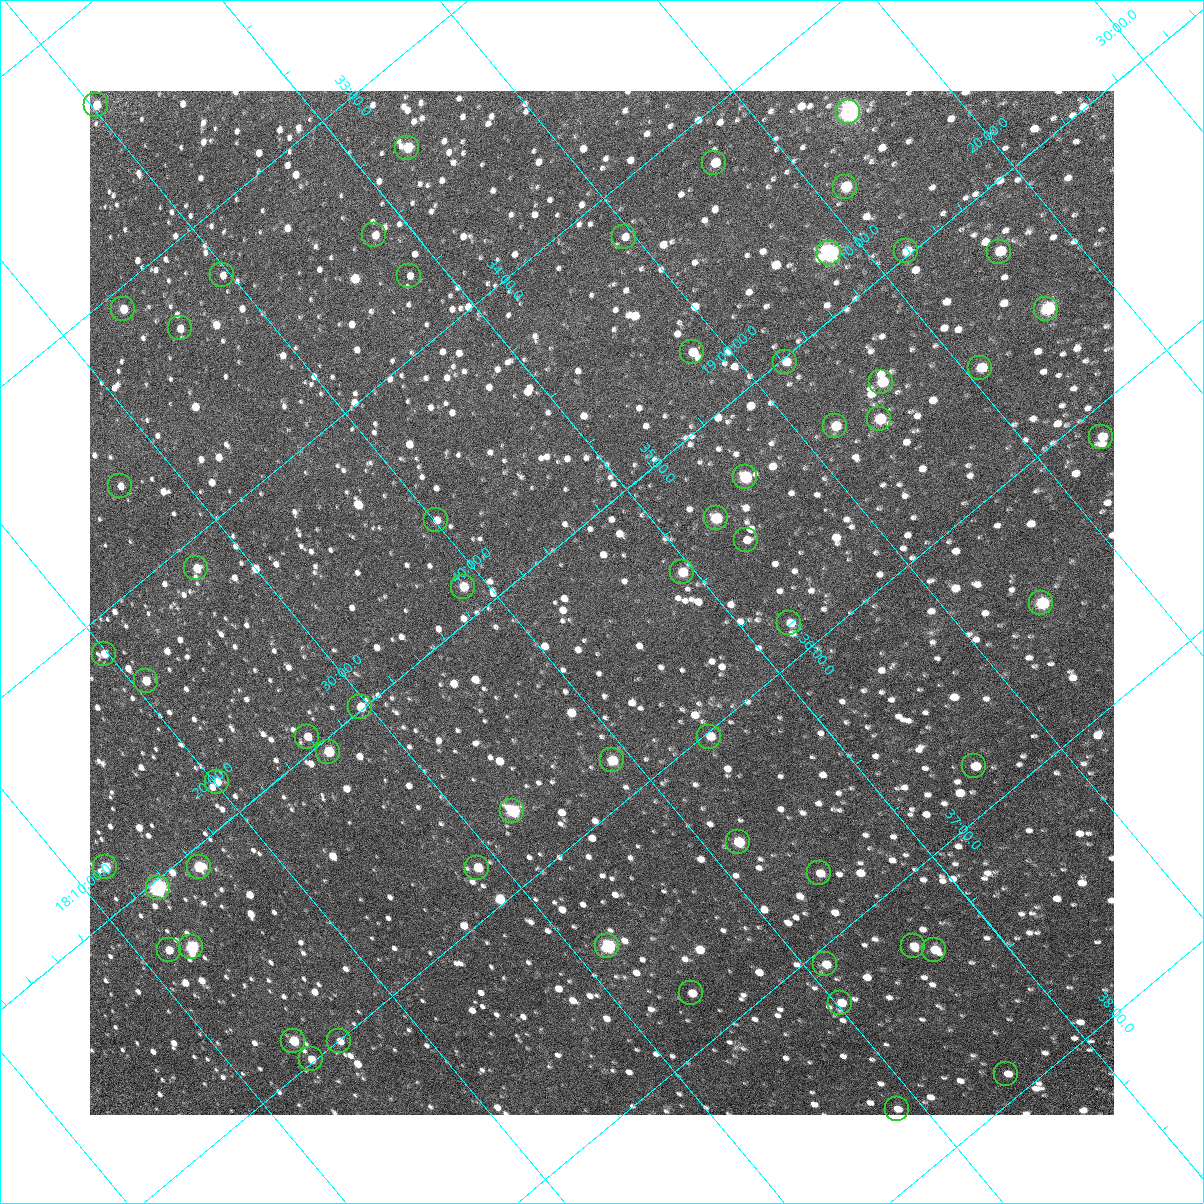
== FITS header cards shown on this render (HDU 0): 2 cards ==
NAXIS1  =                 1024 / Required FITS header
NAXIS2  =                 1024 / Required FITS header

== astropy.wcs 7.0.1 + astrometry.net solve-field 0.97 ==
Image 1024 x 1024 px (HDU 0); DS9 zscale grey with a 90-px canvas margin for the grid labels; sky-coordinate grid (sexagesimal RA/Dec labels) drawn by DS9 from the SOLVED WCS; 61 Tycho-2 reference stars matched to detected sources circled (green)
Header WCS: RA---TAN/DEC--TAN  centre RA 17:35:18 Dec +18:45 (263.82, +18.74 deg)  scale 3.57 arcsec/px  FOV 60.9' x 60.9'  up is -50 deg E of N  parity flipped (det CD > 0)
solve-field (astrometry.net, Tycho-2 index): VERIFIED the header's WCS against the Tycho-2 star catalogue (verified at 4 index scales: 9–61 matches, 0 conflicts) and refined it, rather than solving blind
Solved WCS: RA---TAN-SIP/DEC--TAN-SIP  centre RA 17:35:18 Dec +18:45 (263.82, +18.74 deg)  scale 3.57 arcsec/px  FOV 60.9' x 60.9'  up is -50 deg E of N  parity flipped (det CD > 0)
The solver's refit moves the header's centre by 0.64 arcsec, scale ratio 1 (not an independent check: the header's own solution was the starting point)
Tycho-2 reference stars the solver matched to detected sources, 61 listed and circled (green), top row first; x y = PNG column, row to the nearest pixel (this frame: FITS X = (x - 90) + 1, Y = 1024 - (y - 91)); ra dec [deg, ICRS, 3 dp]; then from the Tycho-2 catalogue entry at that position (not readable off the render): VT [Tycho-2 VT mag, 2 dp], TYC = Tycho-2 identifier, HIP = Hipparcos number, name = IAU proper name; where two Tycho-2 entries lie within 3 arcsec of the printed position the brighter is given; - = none
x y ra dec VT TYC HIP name
96 105 263.087 +18.671 11.48 1542-365-1 - -
848 112 263.595 +19.242 7.48 1546-251-1 85981 -
407 148 263.328 +18.882 11.51 1546-953-1 - -
714 163 263.546 +19.107 11.02 1546-61-1 - -
845 187 263.653 +19.192 10.44 1546-1203-1 - -
374 235 263.377 +18.802 11.91 1546-1425-1 - -
624 237 263.545 +18.991 12.26 1546-850-1 - -
906 251 263.746 +19.197 11.30 1546-514-1 - -
999 252 263.808 +19.268 10.46 1546-1219-1 - -
829 253 263.695 +19.137 7.93 1546-1378-1 86022 -
222 275 263.308 +18.660 12.06 1542-629-1 - -
409 276 263.433 +18.803 12.39 1546-1054-1 - -
123 309 263.269 +18.563 11.59 1542-383-1 - -
1046 309 263.887 +19.268 9.43 1546-50-1 - -
180 328 263.322 +18.594 12.66 1542-517-1 - -
692 352 263.684 +18.970 11.18 1546-560-1 - -
785 362 263.754 +19.035 11.74 1546-1476-1 - -
980 368 263.890 +19.180 10.46 1546-875-1 - -
881 382 263.835 +19.096 10.32 1546-575-1 - -
879 419 263.863 +19.070 10.30 1546-154-1 - -
835 426 263.839 +19.032 11.00 1546-655-1 - -
1101 437 264.026 +19.228 11.91 1559-336-1 - -
745 477 263.820 +18.931 9.59 1546-1077-1 - -
120 486 263.410 +18.449 12.53 1542-222-1 - -
716 518 263.833 +18.884 10.15 1546-305-1 86063 -
436 520 263.648 +18.669 12.43 1542-90-1 - -
746 540 263.871 +18.892 12.28 1546-481-1 - -
196 568 263.526 +18.455 11.50 1542-589-1 - -
682 572 263.854 +18.823 11.12 1546-1397-1 - -
463 587 263.719 +18.647 11.20 1542-520-1 - -
1041 603 264.120 +19.077 9.73 1559-1248-1 - -
789 623 263.967 +18.873 11.77 1546-1394-1 - -
104 654 263.533 +18.331 11.89 1542-195-1 - -
146 681 263.583 +18.345 11.22 1542-751-1 - -
360 707 263.747 +18.493 11.70 1542-248-1 - -
307 737 263.736 +18.433 11.93 1542-267-1 - -
709 737 264.005 +18.740 11.63 1555-629-1 - -
328 752 263.762 +18.440 10.16 1542-473-1 - -
612 760 263.958 +18.650 11.68 1542-157-1 - -
974 766 264.207 +18.922 11.11 1559-938-1 - -
217 782 263.712 +18.336 12.02 1542-87-1 - -
512 811 263.933 +18.542 9.52 1542-40-1 - -
738 842 264.108 +18.694 10.56 1555-813-1 - -
105 867 263.706 +18.196 10.53 1542-727-1 - -
199 867 263.768 +18.268 10.01 1542-251-1 - -
477 868 263.954 +18.480 10.84 1542-808-1 - -
819 873 264.188 +18.736 11.87 1555-969-1 - -
158 888 263.758 +18.223 8.33 1542-787-1 86039 -
607 946 264.104 +18.529 8.88 1555-815-1 - -
913 946 264.309 +18.761 12.02 1559-1098-1 - -
191 947 263.827 +18.212 9.25 1542-735-1 - -
169 950 263.814 +18.192 11.55 1542-391-1 - -
934 950 264.327 +18.775 11.20 1559-406-1 - -
825 964 264.265 +18.683 11.57 1555-397-1 - -
691 993 264.199 +18.563 11.70 1555-505-1 - -
840 1003 264.306 +18.670 11.40 1555-199-1 - -
293 1041 263.970 +18.230 10.86 1542-936-1 - -
339 1041 264.001 +18.265 11.74 1555-227-1 - -
311 1059 263.997 +18.232 11.68 1542-182-1 - -
1006 1074 264.475 +18.751 12.65 1559-1270-1 - -
897 1109 264.429 +18.645 12.19 1555-57-1 - -